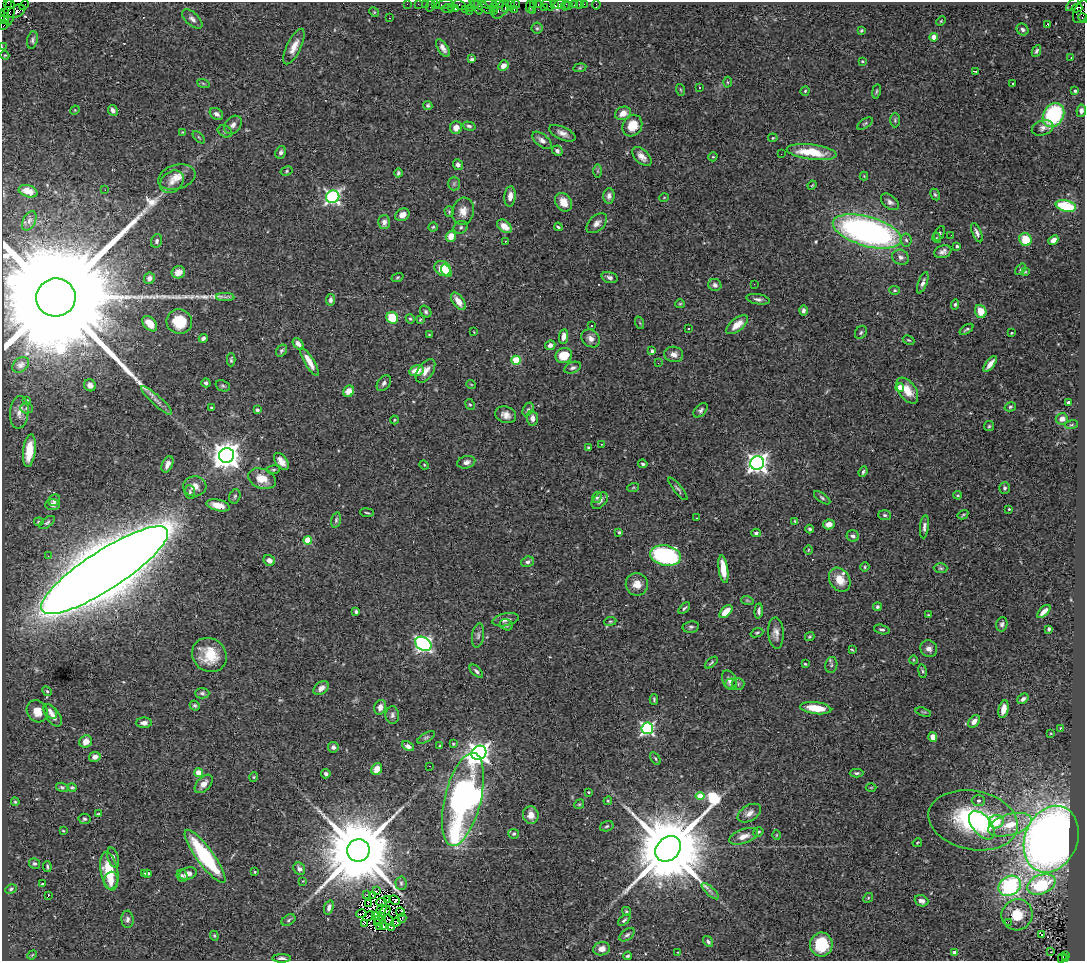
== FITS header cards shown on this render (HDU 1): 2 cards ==
NAXIS1  =                 1083
NAXIS2  =                  959

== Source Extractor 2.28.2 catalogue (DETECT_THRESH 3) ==
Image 1083 x 959 px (HDU 1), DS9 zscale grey, 1 PNG px = 1 image px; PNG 1087 x 963 px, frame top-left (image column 1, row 959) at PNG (2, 2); each listed source drawn as its Kron ellipse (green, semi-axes under 4 px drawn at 4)
Background 0.881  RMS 0.042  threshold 0.127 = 3 sigma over >= 5 px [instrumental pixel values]
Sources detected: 451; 6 with non-positive FLUX_AUTO (blend fragments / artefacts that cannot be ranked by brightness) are neither listed nor drawn; the other 445 listed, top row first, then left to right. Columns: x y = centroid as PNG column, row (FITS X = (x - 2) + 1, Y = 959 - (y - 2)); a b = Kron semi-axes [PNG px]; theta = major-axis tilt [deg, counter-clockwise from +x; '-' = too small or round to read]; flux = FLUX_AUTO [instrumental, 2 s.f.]
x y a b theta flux
8 3 2 2 - 14
407 4 2 2 - 22
418 4 2 2 - 33
425 4 2 2 - 25
436 4 3 2 - 48
445 4 9 4 7 150
489 4 8 4 1 150
497 4 6 2 3 310
516 4 4 3 - 130
533 4 3 3 - 60
538 4 3 2 - 63
554 4 2 2 - 74
559 4 6 4 26 180
579 4 2 2 - 13
584 4 2 2 - 20
24 5 5 2 - 42
431 5 6 2 72 100
460 5 6 3 -30 74
474 5 4 2 - 48
511 5 5 3 - 110
548 5 6 2 -46 79
575 5 3 3 - 52
596 5 5 2 - 13
1073 5 8 3 45 69
482 6 14 4 -28 500
565 6 5 2 - 22
569 6 2 2 - 12
478 7 7 4 -79 280
530 7 6 3 -88 110
544 7 4 2 - 31
451 8 2 2 - 33
455 8 3 3 - 83
471 8 2 2 - 18
495 8 2 2 - 53
505 8 4 2 - 120
1077 8 5 3 - 350
447 9 5 3 - 40
465 9 2 2 - 65
501 10 10 6 49 630
514 10 3 2 - 39
16 11 9 6 29 590
469 11 2 2 - 13
493 11 2 2 - 47
532 11 3 2 - 99
9 12 14 5 84 400
374 12 5 4 - 3.1
1081 12 12 7 67 660
5 13 3 2 - 44
4 17 6 2 -41 96
389 18 3 2 - 4.6
1083 18 5 3 - 130
192 19 12 6 -42 12
3 20 6 3 -18 130
941 21 5 3 - 2.5
1048 24 3 3 - 13
4 25 5 2 - 130
537 28 5 5 - 4.7
1023 29 6 5 - 7.6
861 30 3 3 - 3.6
934 37 4 4 - 45
32 40 9 5 78 7.4
2 47 2 2 - 12
294 47 19 7 64 30
443 48 10 5 -57 13
1036 51 6 4 64 5.4
5 55 4 4 - 2.9
1071 58 3 2 - 2.8
472 59 4 4 - 6
862 61 3 2 - 3
503 66 5 4 - 19
580 68 6 3 9 3.4
975 71 3 2 - 4.6
727 82 5 3 - 2.9
203 83 6 4 -20 3.4
1013 83 3 3 - 5.1
699 88 3 3 - 13
681 90 6 3 -70 3.2
805 91 4 4 - 3.4
876 91 7 3 81 4.1
1075 91 4 4 - 3.6
428 105 4 4 - 4.6
75 110 5 4 - 2.4
113 110 5 4 - 10
1081 111 6 4 82 8.9
623 113 8 6 20 26
216 114 7 5 -33 11
1053 115 13 10 59 250
895 120 7 5 -90 5.1
865 123 9 4 34 4.9
233 125 10 7 51 13
469 126 6 4 -15 6.1
632 126 11 9 60 52
456 128 6 6 - 20
1043 128 11 7 19 13
225 131 8 5 -28 6
182 132 3 2 - 2.1
562 133 14 6 -24 18
199 137 8 3 -45 3.3
773 138 5 4 - 3
542 140 11 6 -39 15
557 151 5 4 - 9.8
281 152 6 5 - 7.6
812 152 25 7 -7 100
781 154 2 2 - 2.2
642 156 12 6 -44 21
713 157 5 4 - 3.2
458 165 5 5 - 9.4
287 171 6 4 28 4.2
598 171 7 4 90 4.5
398 173 4 4 - 5.1
864 176 4 4 - 2.4
177 177 19 12 16 37
172 182 13 10 39 24
454 184 7 5 89 5.4
812 185 5 3 - 2.7
105 190 2 2 - 28
28 191 9 6 -17 23
935 194 6 4 -62 4.7
510 196 10 5 86 20
609 196 8 5 85 10
333 197 7 6 - 730
664 198 5 3 - 2
563 202 10 7 -57 35
890 202 10 6 -40 11
1066 206 10 5 -12 150
463 211 14 11 77 28
449 212 5 4 - 4.1
402 215 7 6 - 20
29 221 10 6 61 11
384 222 7 6 - 16
597 223 12 7 43 16
504 226 8 5 -38 34
433 227 4 4 - 3.5
461 227 7 6 - 7.1
558 227 4 2 - 4
867 231 35 14 -16 1100
939 233 8 4 66 6.2
977 233 10 4 -67 10
951 235 2 2 - 2.3
451 236 6 5 - 36
937 238 5 3 - 2.5
1025 239 6 6 - 70
906 240 6 5 - 6.4
1053 240 5 4 - 20
157 241 7 5 70 6.3
505 241 3 2 - 4.5
957 246 3 3 - 5.9
943 252 9 6 19 13
901 257 8 7 - 13
442 268 8 7 - 70
1020 269 6 3 50 3.6
446 271 7 4 -55 25
178 272 7 6 - 16
1025 272 4 2 - 2.2
397 277 6 4 20 3.6
609 277 8 5 -17 9.1
149 278 6 5 - 12
923 283 11 4 69 12
754 284 3 2 - 3.1
715 285 6 6 - 9.2
895 290 5 4 - 3.8
56 297 20 19 - 220000
225 297 9 4 0 7.1
758 299 12 5 -10 9.8
331 300 6 4 83 9.3
458 301 10 5 -55 31
680 304 5 4 - 3.4
955 304 5 4 - 4.8
803 310 5 4 - 8.8
981 311 7 5 -70 39
426 312 6 5 - 5.2
392 318 6 5 - 84
410 319 5 4 - 3.9
420 320 4 2 - 2.9
179 322 13 12 - 86
640 323 6 4 -71 3.6
150 324 9 5 -47 33
592 325 2 2 - 2.9
737 325 13 6 37 36
688 329 3 2 - 3.5
966 329 8 3 33 4.9
474 332 3 2 - 1.6
861 332 7 5 58 5.5
1012 333 3 2 - 2.8
429 335 3 3 - 2.5
563 337 7 4 82 20
203 338 4 3 - 7.7
591 338 10 8 -40 16
909 340 6 4 -25 3.7
298 344 6 4 -50 14
550 345 5 4 - 8.8
281 351 6 5 - 5.8
652 351 4 3 - 9.5
674 354 10 7 -12 16
564 356 8 7 - 66
231 360 6 3 89 5.2
516 360 4 4 - 130
309 362 16 5 -59 30
658 363 3 2 - 5.7
990 364 9 4 52 19
21 365 9 6 40 9.2
573 368 9 5 20 7.5
416 371 7 5 13 36
426 371 13 7 56 22
206 383 4 3 - 6.2
384 383 9 6 53 9.6
471 384 5 3 - 2.3
90 385 6 5 - 14
223 386 7 5 -20 5.6
900 387 4 4 - 33
349 391 6 5 - 29
907 391 15 8 -54 46
26 400 3 3 - 3.9
157 401 20 5 -42 17
1069 402 4 3 - 12
470 404 5 4 - 3.8
1010 407 6 4 16 4.5
27 408 6 5 - 6.1
211 408 3 3 - 3.4
528 409 7 5 62 5.9
257 410 4 3 - 6.7
701 410 8 5 45 7.5
19 412 16 9 85 23
506 415 11 8 -18 19
532 418 7 5 -83 16
1062 419 6 5 - 18
394 420 4 3 - 2.5
1071 425 6 3 19 3.5
989 426 5 5 - 4
601 444 3 2 - 3
588 448 4 3 - 4.4
29 451 16 6 83 60
226 455 7 7 - 3700
281 461 10 5 -52 19
466 462 9 6 15 14
757 463 7 7 - 1600
167 464 8 5 64 18
643 464 5 4 - 6.1
424 465 5 4 - 2.7
273 470 7 4 7 4.6
863 472 5 4 - 6.5
262 479 14 9 -21 46
195 486 11 10 - 24
633 488 6 4 20 3.7
1005 488 6 5 - 6
678 489 14 3 -51 7.1
190 492 7 5 -85 4.7
958 495 4 3 - 3.7
235 496 7 5 74 5.8
597 497 6 4 72 4.6
822 498 9 4 -35 6
54 500 6 5 - 9.7
600 501 10 6 46 14
52 505 7 5 2 11
218 505 12 5 -13 32
1009 509 3 3 - 3
367 513 7 3 -6 3.2
885 515 6 5 - 6.1
963 515 5 4 - 3.6
697 518 2 2 - 1.6
336 520 8 4 76 5.5
795 521 4 3 - 3.3
39 522 5 4 - 4
47 523 9 4 37 6
829 524 6 5 - 21
924 527 11 4 84 11
810 529 4 4 - 5.6
619 532 3 3 - 3.5
756 533 4 3 - 7.9
853 536 6 5 - 7.9
308 540 4 4 - 73
808 550 4 3 - 2.4
665 555 15 10 -9 400
48 556 3 3 - 2.4
269 560 6 5 - 13
528 562 6 5 - 8.8
865 567 5 4 - 3.3
941 568 7 5 -2 4.8
723 569 14 4 -82 47
104 570 74 19 33 22000
840 580 13 10 -57 53
637 584 11 11 - 32
747 600 6 4 -19 4.1
877 607 4 4 - 5.3
684 608 7 3 47 5.1
759 611 7 4 85 8.4
1044 611 8 3 44 17
356 612 4 3 - 5.3
726 612 8 4 44 43
928 615 3 2 - 2.5
506 620 13 6 11 15
610 621 6 3 8 3
1002 624 7 5 75 7.1
506 625 6 5 - 6.2
691 627 8 6 9 6.8
882 629 8 4 -15 6.4
1049 629 4 3 - 5.9
757 633 6 4 20 3.7
776 633 15 8 -86 18
478 636 12 6 81 10
810 636 5 3 - 3.6
423 644 9 6 -34 950
929 649 9 8 - 14
852 650 3 2 - 2.7
209 655 18 16 -41 80
913 660 4 3 - 2.5
711 663 8 3 41 4.5
805 664 3 3 - 2.6
831 665 8 6 79 6.6
476 671 8 4 -44 6.9
922 671 7 3 -82 3.8
729 680 10 6 -63 15
731 684 6 5 - 10
738 684 6 6 - 6.1
321 688 8 6 37 16
47 691 5 4 - 3.8
202 693 7 5 0 6.4
654 699 5 3 - 4.2
1023 699 6 4 39 9.1
195 705 5 4 - 5.4
380 707 7 5 70 15
816 708 16 6 -7 56
1003 709 9 5 77 23
37 711 11 10 - 38
50 712 8 5 -52 11
923 712 8 3 -17 3.6
53 715 13 6 -54 20
392 715 9 7 89 9.1
974 721 7 5 50 15
144 723 8 5 -1 13
647 728 6 6 - 580
1060 729 3 2 - 4.1
1051 733 3 2 - 1.9
426 737 10 4 30 5.5
933 737 5 4 - 23
86 741 6 6 - 27
453 744 3 2 - 2.6
408 746 6 4 -28 12
440 746 3 3 - 3.7
333 747 5 5 - 9.8
479 753 8 7 - 1900
95 757 6 5 - 16
655 758 7 3 -55 3.9
429 766 3 2 - 8.7
377 769 6 5 - 35
199 773 4 4 - 56
856 773 7 4 1 5.6
326 774 4 4 - 8.4
254 777 5 4 - 2.9
204 784 11 6 46 21
62 787 6 4 -17 4.8
871 787 5 3 - 2.4
72 788 5 3 - 4.1
588 792 3 2 - 2.8
700 796 4 4 - 73
463 799 48 18 76 1200
978 800 7 5 1 9.8
608 801 4 4 - 3.1
15 802 4 3 - 3.4
579 804 5 4 - 3.5
749 813 13 8 31 18
99 814 4 3 - 3.2
531 815 9 8 - 26
84 819 6 5 - 5
973 820 45 29 -11 400
996 822 7 6 - 110
982 825 16 9 -51 51
1010 825 22 10 16 69
607 826 7 5 18 5
63 831 3 2 - 2.3
758 832 6 4 32 4.7
514 834 5 5 - 4.6
776 835 5 3 - 2.4
744 836 15 7 19 25
1051 839 34 26 68 2500
917 843 5 3 - 2.8
668 849 14 11 47 53000
358 850 11 11 - 49000
205 856 32 8 -54 280
113 857 10 5 -72 10
34 864 5 5 - 5.8
47 867 6 3 -82 4.5
299 869 7 5 -54 14
109 871 19 8 -79 110
255 872 3 3 - 2.8
148 873 3 3 - 5.4
188 873 9 6 18 18
144 874 3 3 - 5.5
182 876 6 5 - 6.1
111 881 9 7 71 18
303 881 3 3 - 2
401 883 7 5 -87 5.5
42 884 3 2 - 2.2
1041 884 15 9 22 170
1010 886 12 9 34 380
11 889 6 4 28 5.3
376 891 3 2 - 2.4
710 891 11 4 -43 8.7
367 895 2 2 - 2.8
48 896 3 2 - 33
373 896 3 2 - 2.8
868 898 5 4 - 3.5
388 899 2 2 - 3.1
395 900 6 4 -24 5.3
921 901 7 5 -22 13
382 902 5 2 - 2.4
368 904 4 2 - 3.8
329 907 7 4 71 12
381 909 5 2 - 2.3
384 911 7 2 37 2.4
626 911 5 4 - 4.4
400 912 4 2 - 7.1
361 914 5 2 - 2.4
376 915 3 2 - 0.2
1017 915 16 15 - 67
369 916 6 2 31 0.27
381 916 2 2 - 0.89
402 918 5 2 - 0.26
127 919 8 6 -88 8.8
379 919 4 2 - 3.9
289 920 7 5 30 5.4
389 920 6 2 -55 1.1
624 920 7 4 41 5.5
396 922 5 2 - 1.8
1008 922 3 2 - 11
378 923 3 2 - 4.4
364 924 3 2 - 11
379 927 4 2 - 0.7
384 927 3 2 - 3.9
391 927 3 2 - 4.2
1042 934 3 3 - 48
627 935 9 5 37 6.4
214 936 5 4 - 3.7
708 942 6 4 -54 7.3
821 944 12 11 - 120
602 949 8 6 10 20
678 952 4 2 - 1.9
955 952 4 3 - 20
1051 952 2 2 - 2.9
32 955 5 4 - 2.9
1065 955 3 2 - 200
628 956 4 3 - 4.3
281 958 9 4 1 8.6
1062 958 5 3 - 110
1065 959 3 2 - 99
At the frame edge (FLAGS 8, measured only in part): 9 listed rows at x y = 8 3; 1081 12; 1083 18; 3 20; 4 25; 2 47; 56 297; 281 958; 1065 959
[6 non-positive-flux detections neither listed nor drawn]